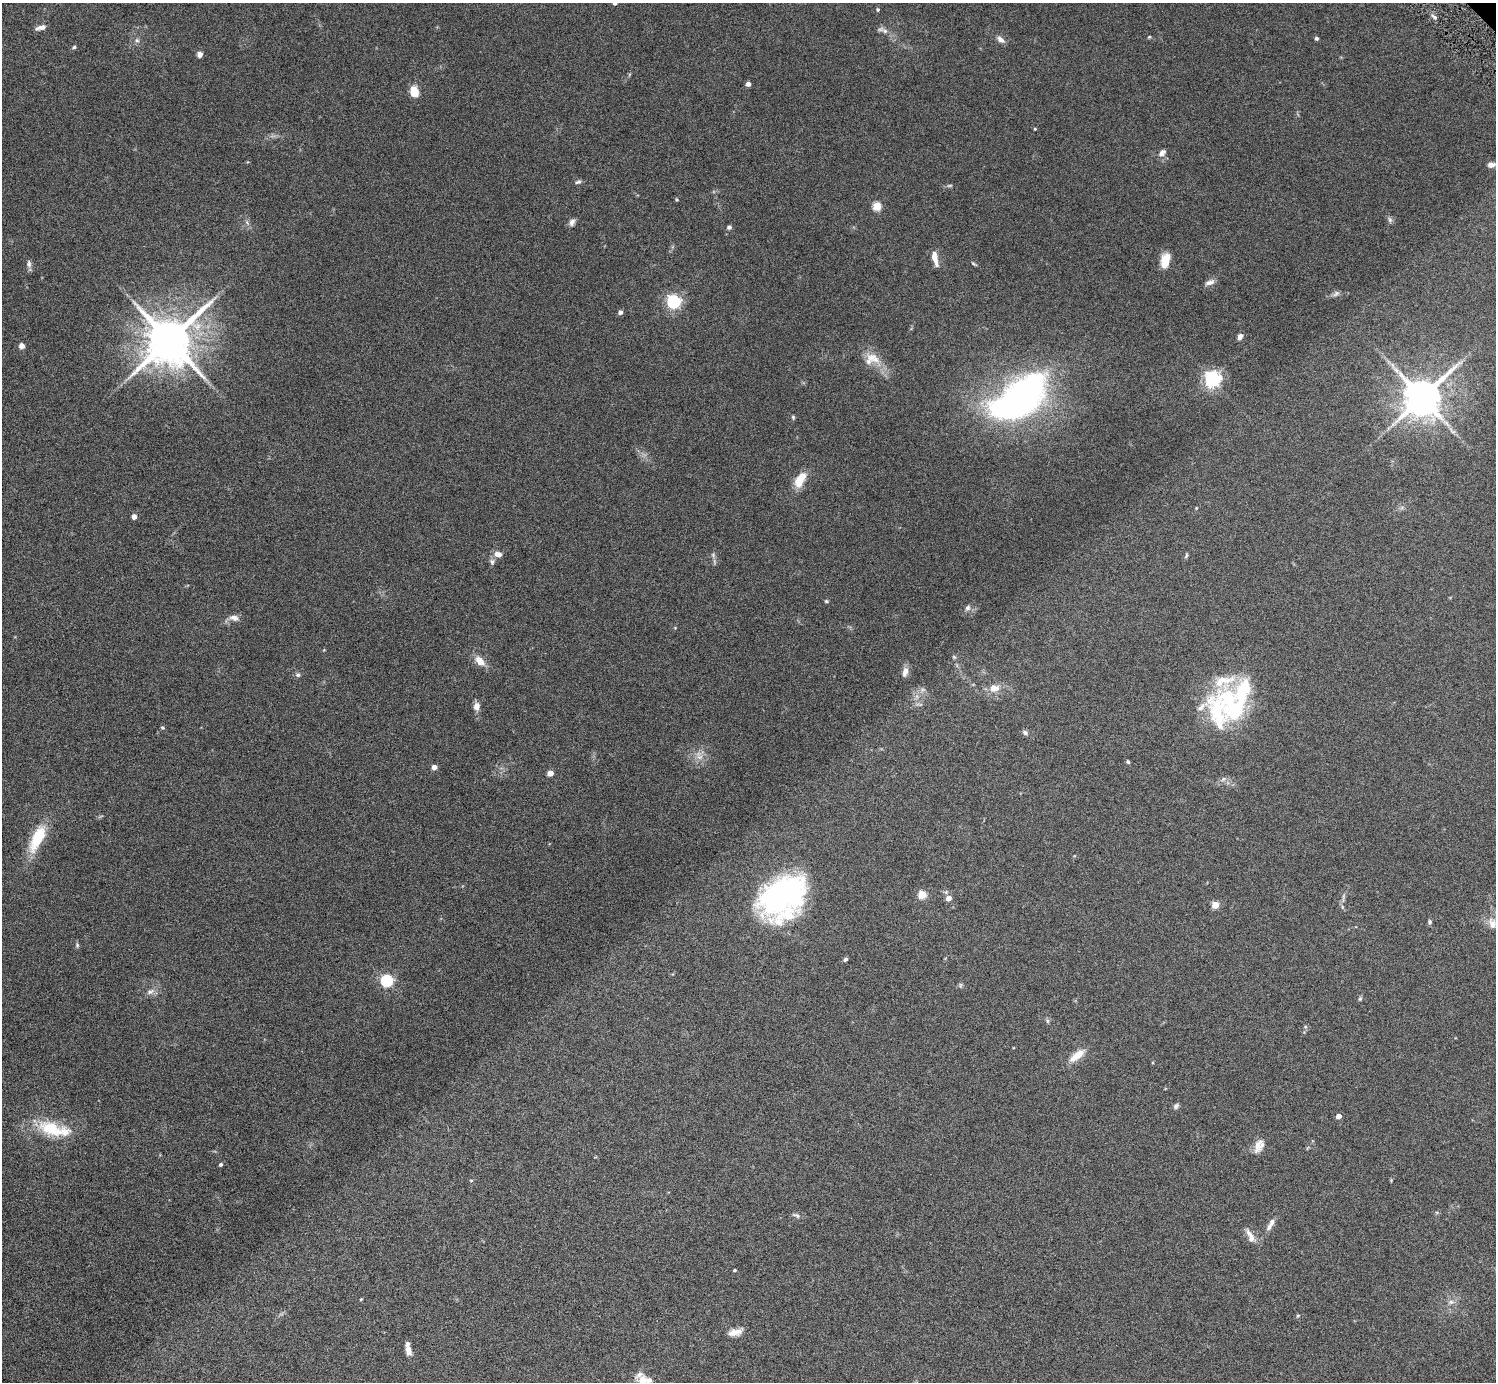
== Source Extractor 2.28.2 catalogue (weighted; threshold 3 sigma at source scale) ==
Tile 7 of 4 x 4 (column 3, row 2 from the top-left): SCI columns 3029-4522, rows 3094-4473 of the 6023 x 6019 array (HDU 1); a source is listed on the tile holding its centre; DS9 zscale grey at full resolution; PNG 1498 x 1384 px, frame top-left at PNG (2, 3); no overlay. Shown black and unused: <1% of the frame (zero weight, under 5 of 9 exposures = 3% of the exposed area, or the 3 px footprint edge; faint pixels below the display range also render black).
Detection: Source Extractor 2.28.2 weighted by HDU 2 'WHT'; one run over the whole footprint, this tile lists its part. Background 0.0498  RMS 0.0042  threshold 0.0172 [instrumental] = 3 sigma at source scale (4.09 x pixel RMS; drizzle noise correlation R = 1.36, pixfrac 0.8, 0.05/0.05 arcsec/px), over >= 5 px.
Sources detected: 105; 2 inside a brighter object's white glare — not listed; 8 inside a brighter listed object's ellipse — not listed separately; the other 95 listed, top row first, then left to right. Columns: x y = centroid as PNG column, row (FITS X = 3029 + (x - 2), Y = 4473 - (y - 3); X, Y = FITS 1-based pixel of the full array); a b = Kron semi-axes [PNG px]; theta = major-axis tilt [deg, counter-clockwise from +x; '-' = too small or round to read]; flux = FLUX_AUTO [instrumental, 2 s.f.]
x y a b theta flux
615 3 4 4 - 1.1
878 9 4 4 - 0.53
1434 17 7 4 -53 0.83
41 27 15 6 17 1.9
885 31 11 6 -48 1.7
1149 37 5 3 - 0.37
1317 38 4 4 - 0.88
1001 39 10 6 -39 2
137 40 6 5 - 0.84
74 47 6 4 29 0.58
200 54 6 6 - 1.5
748 84 4 4 - 1.9
414 91 10 7 -73 6.2
1035 129 4 3 - 0.37
1162 153 10 6 45 1.7
1491 165 7 5 9 2.2
578 182 8 5 25 0.86
950 185 8 4 1 0.66
676 199 5 3 - 0.39
876 206 5 5 - 15
1390 220 8 6 -74 1
572 222 9 6 62 1.4
729 227 6 5 - 0.88
935 258 15 5 -77 3.9
1165 261 16 8 76 6.8
29 264 11 6 -86 1.3
974 264 8 3 -30 0.53
1209 282 13 6 19 1.9
1336 294 10 6 37 1.1
673 302 6 6 - 84
620 312 4 4 - 1.5
1240 337 7 5 68 1.8
169 340 14 12 51 2000
22 346 6 5 - 2.1
871 358 17 13 17 5.2
1212 379 6 6 - 150
1024 395 33 20 46 170
1422 397 11 10 - 1200
793 417 5 4 - 0.54
801 479 18 8 58 8.5
134 517 4 4 - 3
498 554 10 7 -11 2.4
713 555 7 5 -47 0.78
1186 556 8 4 65 0.62
492 562 8 7 - 1.1
826 601 5 4 - 0.52
967 608 9 7 59 1.3
234 617 11 7 -12 2.2
324 650 3 3 - 0.28
954 657 6 4 -45 0.51
480 661 13 8 -45 4.3
905 672 14 7 76 2.2
298 675 7 6 - 0.91
994 688 11 9 3 3.7
1243 690 53 20 71 23
476 706 8 6 83 2.7
1218 713 60 28 -77 28
162 727 5 3 - 0.45
1025 732 7 5 -28 1
700 757 9 7 1 2.1
1128 762 5 4 - 0.54
434 767 4 4 - 2.9
550 773 4 4 - 5.1
38 838 31 12 64 15
778 892 55 48 50 84
922 894 5 5 - 13
1343 897 17 3 84 1.2
948 898 5 4 - 3.1
1215 905 4 4 - 8.8
1430 922 6 5 - 0.71
1492 924 16 11 -74 3.8
77 945 6 5 - 0.64
846 959 6 4 42 0.75
387 981 6 5 - 48
960 985 7 4 90 0.6
150 992 12 6 25 1.8
1360 999 6 5 - 0.6
1047 1021 7 5 -61 0.64
1077 1056 24 9 38 5
1176 1106 8 6 44 1
1338 1116 4 4 - 3
53 1129 45 16 -14 17
1258 1145 19 9 80 3.3
221 1164 5 4 - 0.73
471 1180 5 3 - 0.35
796 1215 12 5 -22 1
1272 1222 11 7 69 1.7
1251 1238 12 9 -75 2.6
735 1270 3 3 - 0.51
361 1299 3 3 - 0.4
1451 1302 9 6 9 1.4
1298 1316 5 4 - 0.49
735 1332 16 7 14 3.7
408 1350 12 6 -78 2.6
643 1380 22 11 84 5.6
Isophote crosses this tile's border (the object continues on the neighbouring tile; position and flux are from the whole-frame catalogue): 2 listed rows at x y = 615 3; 643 1380